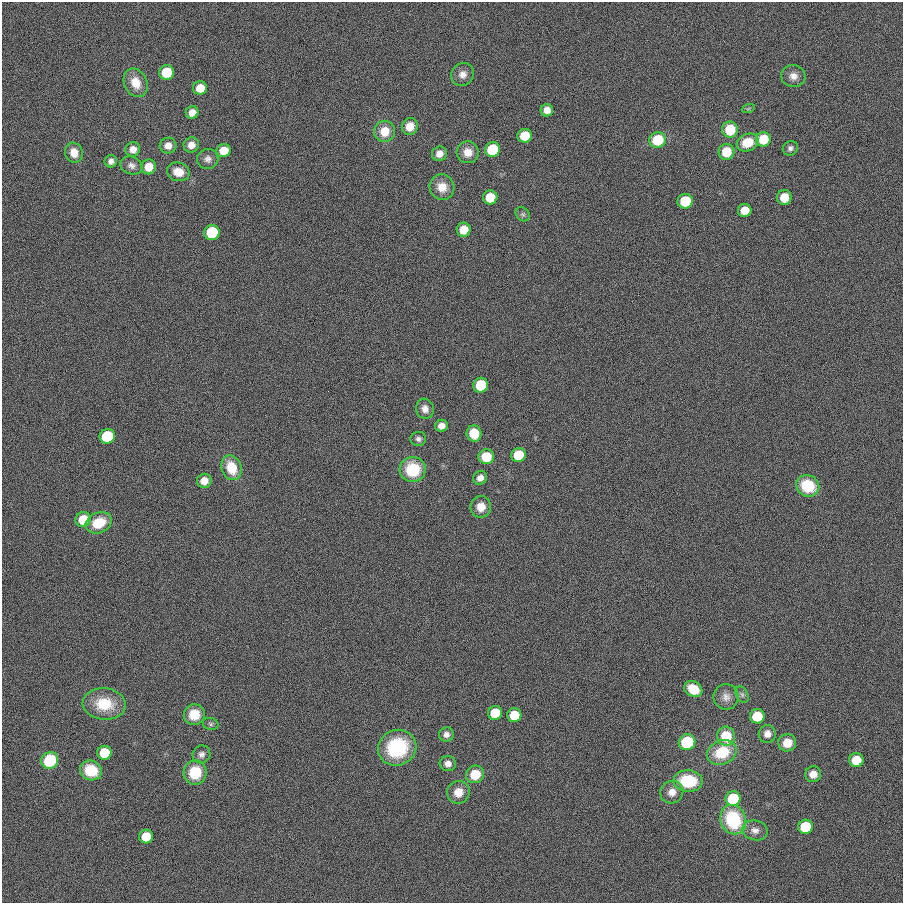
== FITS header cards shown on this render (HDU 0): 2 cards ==
NAXIS1  =                  901
NAXIS2  =                  901

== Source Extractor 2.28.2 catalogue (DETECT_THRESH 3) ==
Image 901 x 901 px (HDU 0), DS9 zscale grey, 1 PNG px = 1 image px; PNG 905 x 905 px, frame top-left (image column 1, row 901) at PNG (2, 2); each listed source drawn as its Kron ellipse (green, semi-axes under 4 px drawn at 4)
Background 0.00184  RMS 0.099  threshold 0.297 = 3 sigma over >= 5 px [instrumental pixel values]
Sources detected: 87; all 87 listed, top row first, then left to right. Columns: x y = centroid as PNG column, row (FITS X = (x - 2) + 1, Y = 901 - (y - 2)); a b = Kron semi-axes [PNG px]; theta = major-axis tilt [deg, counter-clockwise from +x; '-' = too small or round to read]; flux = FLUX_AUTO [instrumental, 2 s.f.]
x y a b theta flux
166 72 7 7 - 280
463 74 12 11 - 51
793 76 12 11 - 54
136 83 15 11 -65 110
200 88 7 6 - 97
748 109 6 4 19 8.4
547 110 6 6 - 49
192 113 6 6 - 54
410 126 8 8 - 77
730 130 8 8 - 220
385 131 11 10 - 110
525 136 7 7 - 200
763 139 7 7 - 190
658 140 8 7 - 310
748 142 11 8 20 140
191 145 8 7 - 51
168 146 8 8 - 52
790 148 8 7 - 21
133 149 7 7 - 47
493 150 7 7 - 500
224 151 7 6 - 100
468 152 11 11 - 73
726 152 8 8 - 160
74 153 10 8 -70 80
439 154 7 7 - 46
208 159 10 10 - 36
111 161 6 6 - 29
131 165 11 8 -22 33
149 167 7 7 - 110
178 172 11 9 -13 85
442 187 13 12 - 87
490 197 7 7 - 210
784 197 7 7 - 120
685 201 7 7 - 240
745 210 7 6 - 110
523 214 8 6 -43 15
464 230 7 7 - 100
212 232 7 7 - 460
481 385 7 7 - 330
425 409 10 9 - 43
441 426 6 6 - 45
474 433 8 7 - 170
107 436 7 7 - 510
418 439 8 7 - 22
518 455 7 7 - 230
486 457 8 7 - 180
232 468 13 10 -71 190
413 469 13 12 - 290
480 478 7 6 - 40
204 481 7 7 - 64
808 486 12 10 -28 270
481 507 11 10 - 77
83 519 8 7 - 170
99 523 13 10 23 190
693 689 9 7 -30 160
742 695 9 6 -64 19
726 697 13 12 - 52
104 704 21 15 -5 230
495 713 7 7 - 240
194 715 10 10 - 120
514 715 7 7 - 190
757 716 7 7 - 250
211 724 8 6 -17 15
446 734 7 7 - 30
767 734 9 8 - 48
726 736 9 9 - 220
687 742 8 8 - 360
787 743 9 8 - 94
397 748 19 17 23 490
722 752 15 12 23 260
104 753 7 7 - 250
201 754 9 8 - 30
50 760 9 8 - 350
856 760 7 7 - 170
448 764 8 7 - 39
91 770 11 9 -22 220
195 773 12 11 - 210
475 774 9 8 - 160
813 774 8 8 - 60
688 781 14 10 -5 320
458 792 11 11 - 93
672 792 12 11 - 69
733 799 7 7 - 440
733 820 15 12 -69 470
805 827 7 7 - 330
755 830 13 9 -14 48
146 837 7 7 - 180